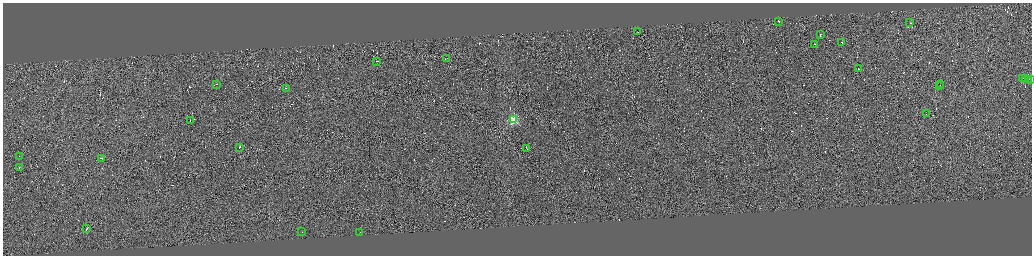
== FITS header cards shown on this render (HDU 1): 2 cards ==
NAXIS1  =                 4117
NAXIS2  =                 1013

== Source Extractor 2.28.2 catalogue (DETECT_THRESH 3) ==
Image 4117 x 1013 px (HDU 1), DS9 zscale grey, zoomed out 1/4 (1 PNG px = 4 x 4 image px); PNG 1034 x 258 px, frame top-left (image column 3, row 1012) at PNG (3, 3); each listed source drawn as its Kron ellipse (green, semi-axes under 4 px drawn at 4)
Background 0.0349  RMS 3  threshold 8.88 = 3 sigma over >= 5 px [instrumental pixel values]
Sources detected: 488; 460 cannot appear on this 1/4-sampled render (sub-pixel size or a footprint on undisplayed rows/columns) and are neither listed nor drawn; the other 28 listed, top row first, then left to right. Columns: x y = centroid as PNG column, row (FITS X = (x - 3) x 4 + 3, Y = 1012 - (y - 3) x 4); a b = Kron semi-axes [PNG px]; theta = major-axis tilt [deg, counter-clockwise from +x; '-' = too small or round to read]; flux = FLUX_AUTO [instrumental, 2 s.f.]
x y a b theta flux
778 22 2 1 - 8.4e+03
910 23 2 1 - 2.4e+04
638 32 3 1 - 9.5e+03
820 35 2 1 - 1.0e+04
842 43 2 1 - 9.8e+03
815 45 2 1 - 1.3e+04
446 59 2 1 - 1.3e+04
377 61 3 1 - 1.6e+04
858 69 2 1 - 7.4e+03
1022 79 2 1 - 5.4e+03
1025 79 3 1 - 1.3e+04
1028 80 3 1 - 1.0e+04
1031 80 2 1 - 7.8e+03
216 85 2 1 - 3.8e+03
940 85 2 1 - 4.6e+03
940 86 2 1 - 6.5e+03
286 88 2 1 - 6.6e+03
926 114 2 1 - 1.2e+04
514 120 2 2 - 1.1e+05
190 121 4 1 - 2.3e+03
239 148 3 1 - 1.1e+04
527 149 2 1 - 1.2e+04
19 156 2 1 - 6.8e+03
101 158 2 1 - 1.4e+04
19 167 2 1 - 6.3e+03
87 229 2 1 - 1.2e+04
302 232 2 1 - 1.7e+06
360 233 3 1 - 6.9e+03
At the frame edge (FLAGS 8, measured only in part): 1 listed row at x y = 1031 80
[460 sub-pixel or undisplayed-footprint detections neither listed nor drawn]